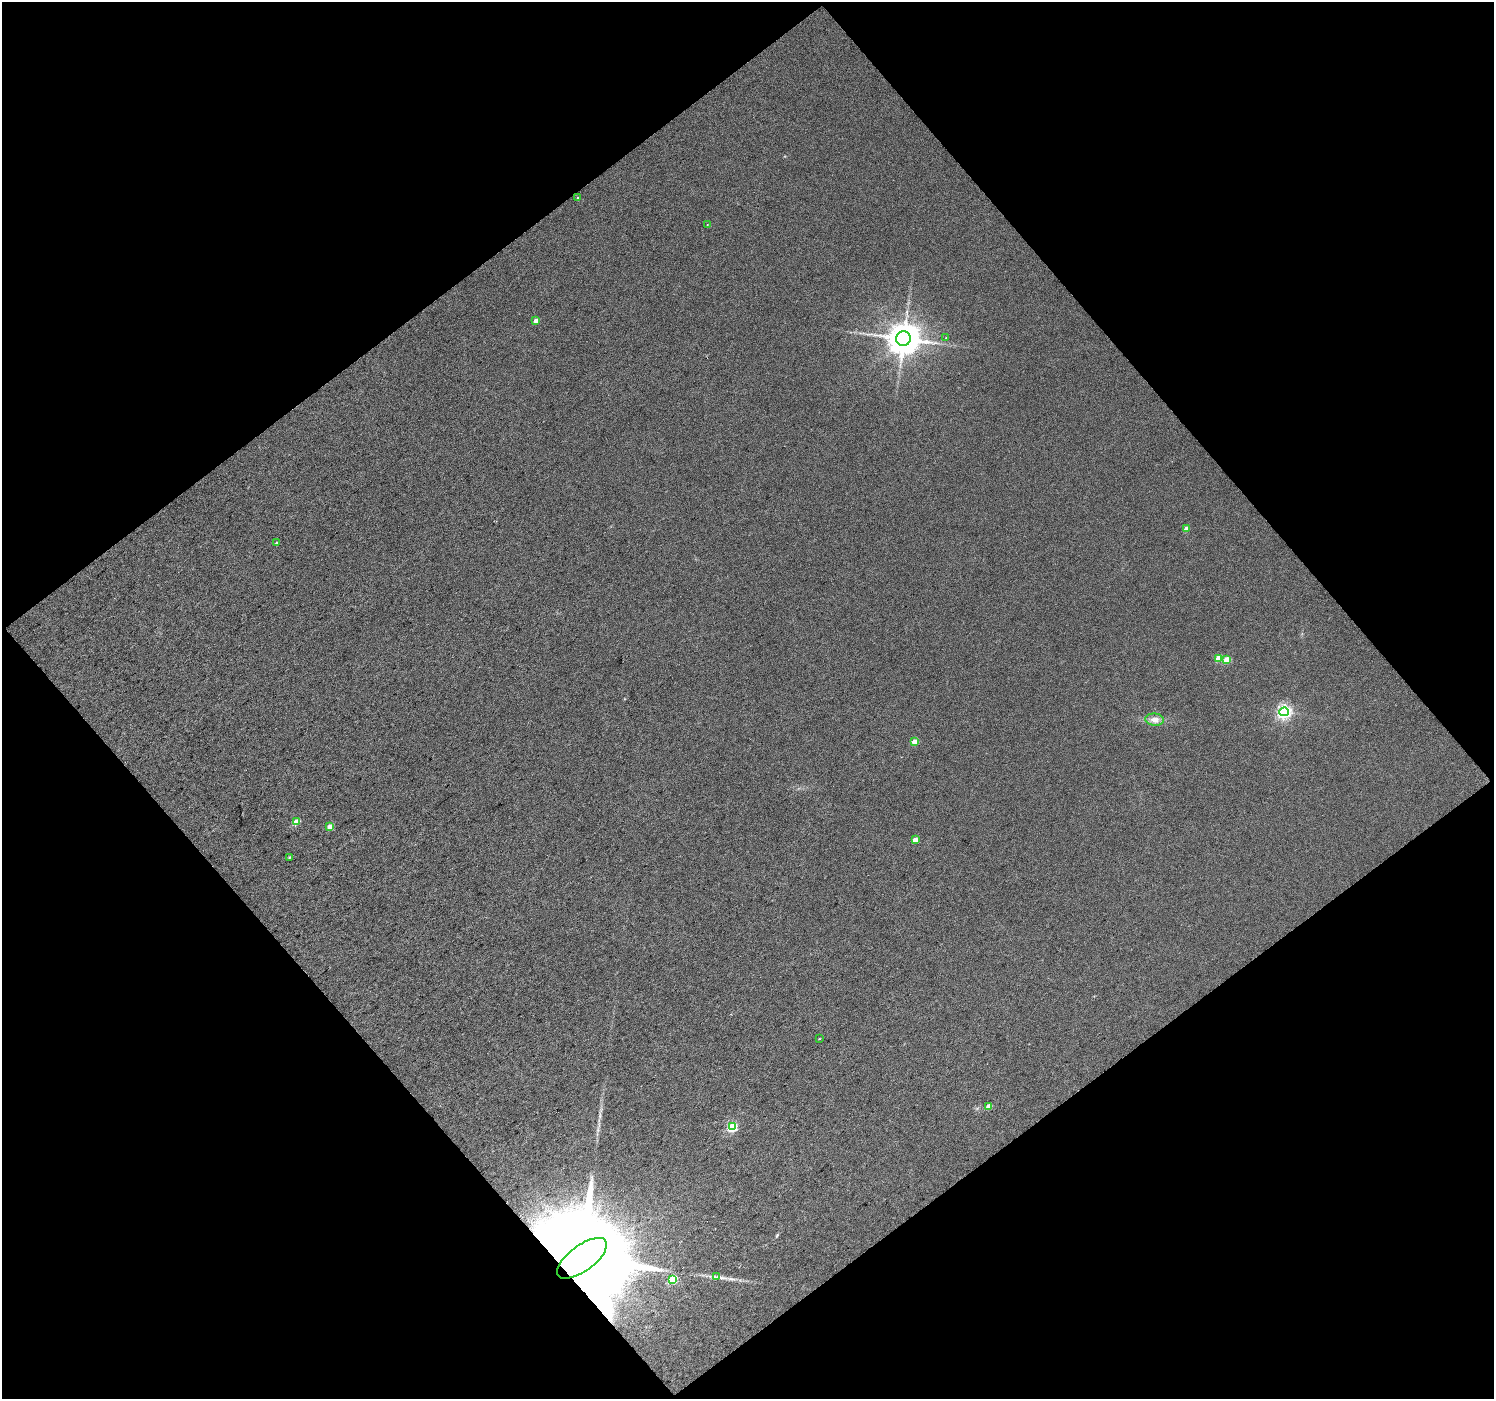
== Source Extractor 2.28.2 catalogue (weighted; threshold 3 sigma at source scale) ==
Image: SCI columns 3-2986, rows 96-2888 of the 2987 x 2966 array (HDU 1 of 3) = the unmasked area's bounding box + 8 px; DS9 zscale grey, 2 x 2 block average (1 PNG px = mean of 2 x 2 image px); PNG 1496 x 1401 px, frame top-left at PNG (2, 2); each listed source drawn as its Kron ellipse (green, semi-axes under 4 px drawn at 4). Shown black and unused: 50% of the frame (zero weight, under 3 of 4 exposures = <1% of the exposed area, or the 3 px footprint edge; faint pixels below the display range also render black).
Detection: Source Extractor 2.28.2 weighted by HDU 2 'WHT'. Background 0.0223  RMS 0.011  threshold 0.051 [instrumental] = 3 sigma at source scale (4.5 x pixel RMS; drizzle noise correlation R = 1.50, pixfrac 1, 0.0396/0.0396 arcsec/px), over >= 5 px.
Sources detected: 24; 1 inside a brighter object's white glare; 1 long thin detection or spike segment (spike, bleed or trail) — neither listed nor drawn; the other 22 listed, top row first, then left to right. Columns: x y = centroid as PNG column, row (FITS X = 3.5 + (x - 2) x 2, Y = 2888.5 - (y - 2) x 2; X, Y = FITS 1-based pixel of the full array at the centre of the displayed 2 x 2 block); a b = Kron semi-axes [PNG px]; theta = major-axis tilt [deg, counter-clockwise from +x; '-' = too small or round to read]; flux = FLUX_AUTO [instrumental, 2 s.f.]
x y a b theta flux
577 197 3 2 - 1.6
707 225 3 2 - 1.3
536 321 3 3 - 12
946 338 2 2 - 1.2
903 339 7 7 - 5500
1186 529 3 3 - 26
276 543 3 3 - 3.3
1218 658 3 3 - 36
1227 660 3 3 - 59
1284 712 4 4 - 560
1155 720 9 6 -7 15
915 742 3 3 - 39
297 822 3 3 - 53
330 827 3 3 - 24
915 840 3 3 - 32
289 857 3 3 - 2.9
819 1039 3 2 - 1.6
989 1106 3 3 - 27
732 1127 4 3 - 150
582 1258 29 13 37 140000
717 1277 4 2 - 3.5
673 1279 3 3 - 110
Overlapping masked pixels (flux is a lower limit): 1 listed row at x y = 582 1258
Diffuse or blended objects may show on this block-average render without a row.